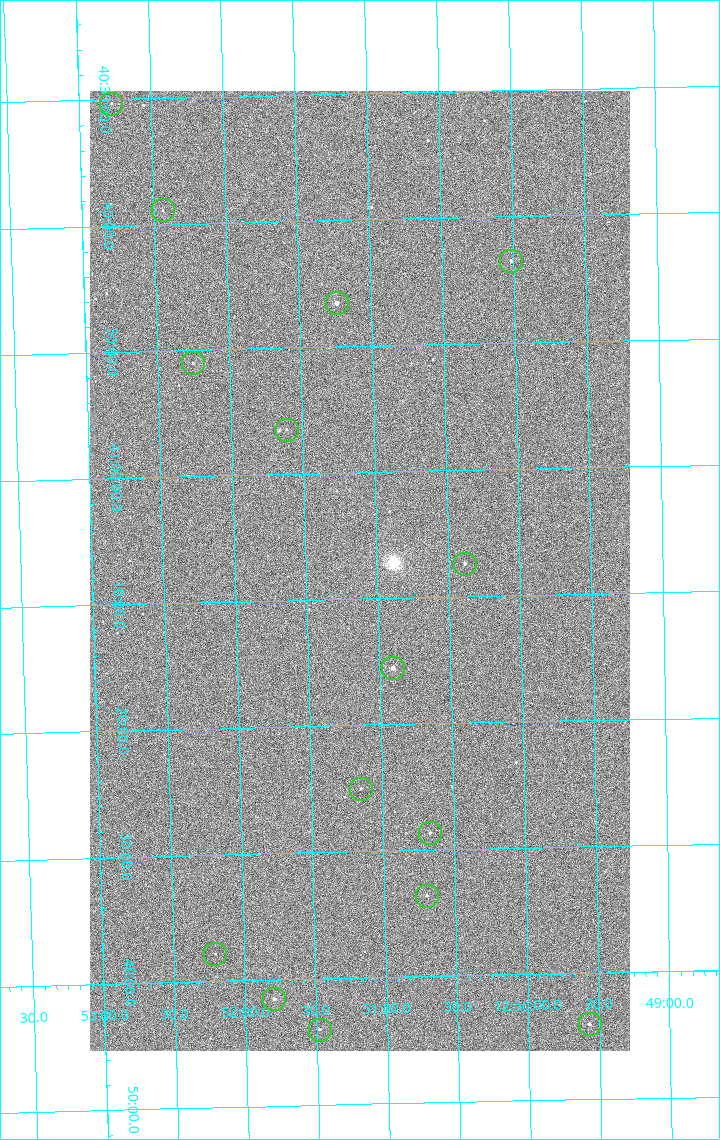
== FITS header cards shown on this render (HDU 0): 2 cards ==
NAXIS1  =                 1080 / length of data axis 1
NAXIS2  =                 1920 / length of data axis 2

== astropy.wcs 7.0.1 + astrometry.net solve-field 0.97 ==
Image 1080 x 1920 px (HDU 0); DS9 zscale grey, zoomed out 1/2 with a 90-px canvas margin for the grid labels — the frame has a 2x2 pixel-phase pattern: the four 2x2 pixel phases sit at different levels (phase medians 1009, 858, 798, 1006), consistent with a one-shot-colour (mosaic) sensor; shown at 1/2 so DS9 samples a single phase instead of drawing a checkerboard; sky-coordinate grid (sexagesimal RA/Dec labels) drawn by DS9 from the SOLVED WCS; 15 Tycho-2 reference stars matched to detected sources circled (green)
Header WCS: none
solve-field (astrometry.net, Tycho-2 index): SOLVED blind (the file carries no WCS)
Solved WCS: RA---TAN-SIP/DEC--TAN-SIP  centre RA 12:51:07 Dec +41:08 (192.78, +41.13 deg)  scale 2.38 arcsec/px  FOV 42.8' x 76.0'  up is -179 deg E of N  parity flipped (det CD > 0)
(file carries no celestial WCS; the grid is the blind solution)
Tycho-2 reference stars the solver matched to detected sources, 15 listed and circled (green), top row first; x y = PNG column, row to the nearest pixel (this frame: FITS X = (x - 90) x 2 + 1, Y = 1920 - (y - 94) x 2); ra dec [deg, ICRS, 3 dp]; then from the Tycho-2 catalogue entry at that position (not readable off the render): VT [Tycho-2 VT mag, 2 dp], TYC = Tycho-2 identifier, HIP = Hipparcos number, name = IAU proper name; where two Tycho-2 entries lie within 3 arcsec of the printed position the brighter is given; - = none
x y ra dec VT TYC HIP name
111 107 193.194 +40.505 12.48 3021-1340-1 - -
162 214 193.109 +40.648 12.32 3021-1216-1 - -
511 264 192.504 +40.725 11.86 3021-1162-1 - -
336 306 192.810 +40.776 9.69 3021-1108-1 - -
192 366 193.064 +40.851 11.36 3021-1025-1 - -
286 433 192.903 +40.941 11.82 3021-941-1 - -
464 567 192.596 +41.123 11.21 3021-53-1 - -
393 672 192.726 +41.259 9.76 3023-213-1 62700 -
360 792 192.787 +41.417 12.26 3023-139-1 - -
430 836 192.667 +41.478 11.08 3023-113-1 - -
426 899 192.675 +41.560 11.35 3023-88-1 - -
215 957 193.051 +41.631 12.16 3023-47-1 - -
274 1002 192.949 +41.692 10.25 3023-19-1 - -
590 1028 192.392 +41.734 11.39 3023-243-1 - -
320 1033 192.870 +41.734 10.72 3023-898-1 - -